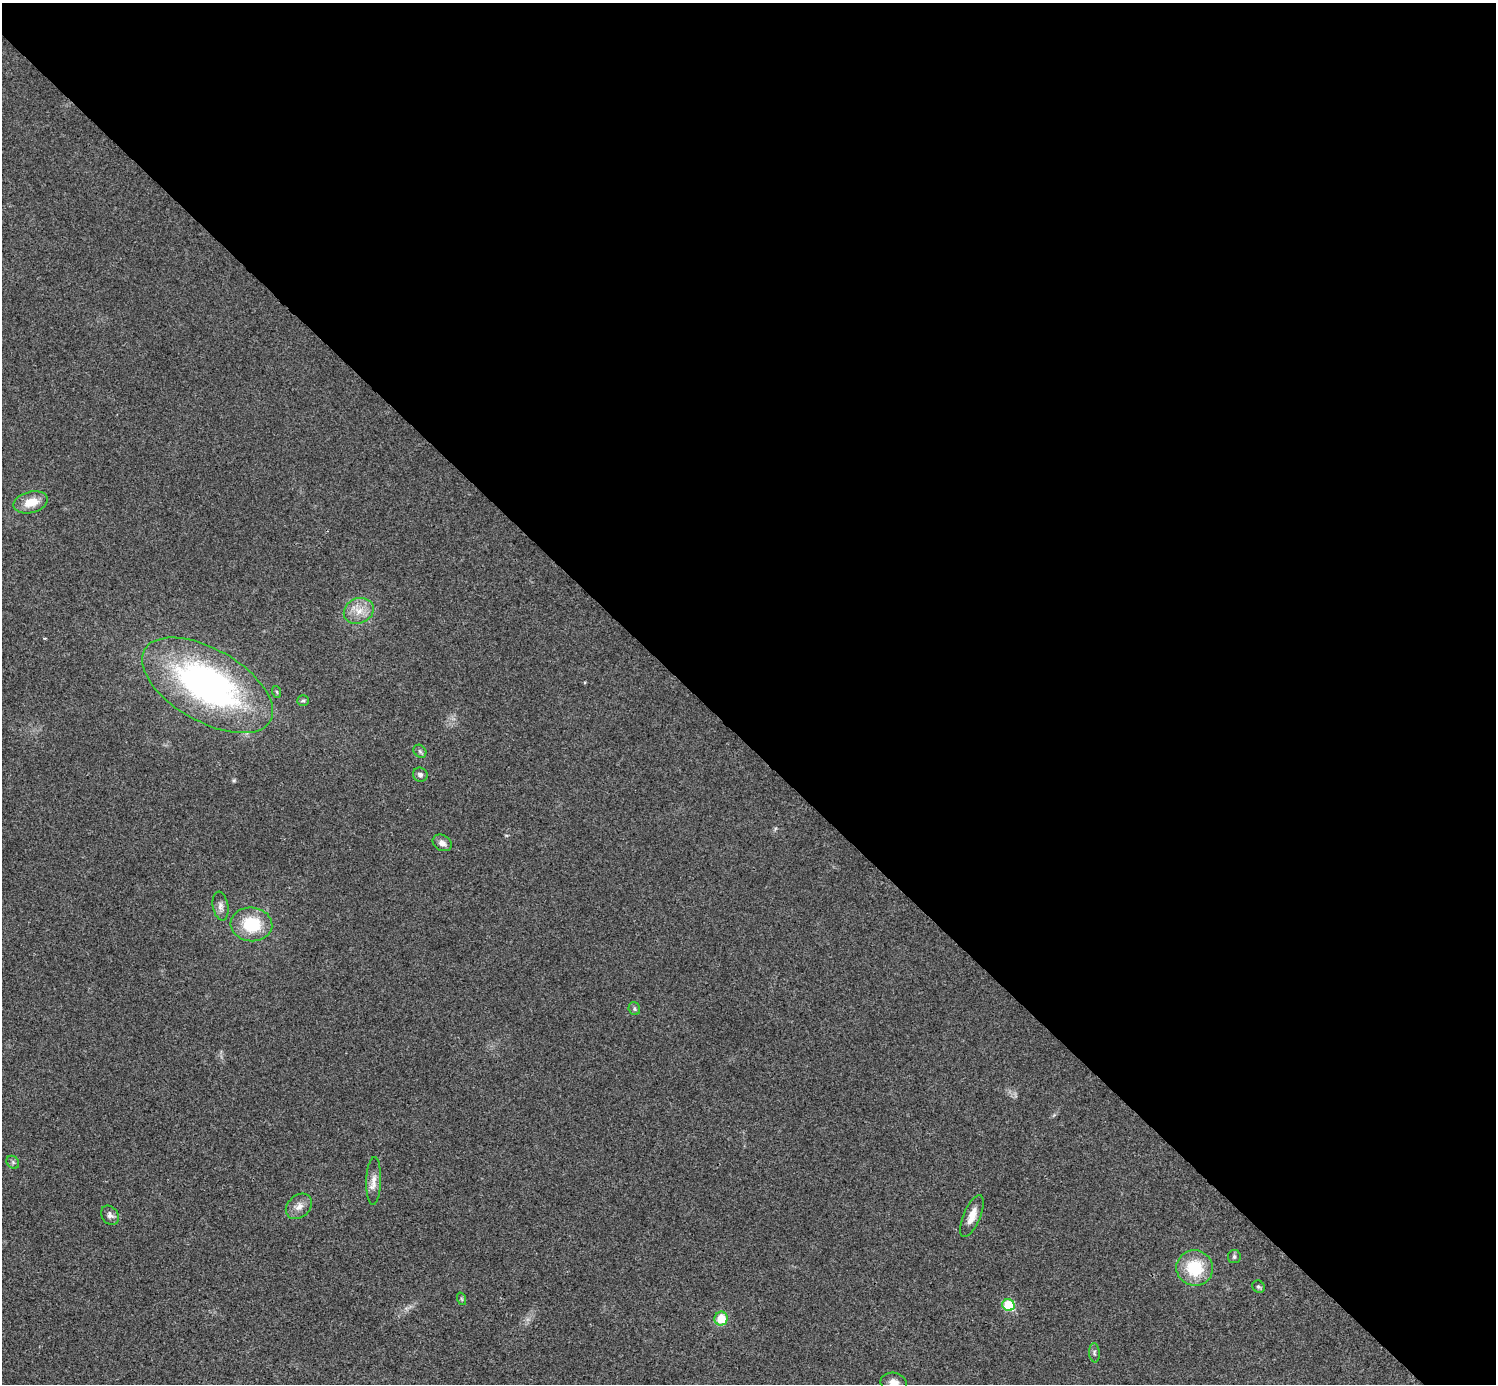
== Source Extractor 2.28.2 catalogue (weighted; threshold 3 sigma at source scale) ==
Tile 8 of 4 x 4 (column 4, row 2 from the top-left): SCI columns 4487-5980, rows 3063-4444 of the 5983 x 5983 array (HDU 1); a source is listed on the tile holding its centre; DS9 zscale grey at full resolution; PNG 1498 x 1386 px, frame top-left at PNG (2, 3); each listed source drawn as its Kron ellipse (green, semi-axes under 4 px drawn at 4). Shown black and unused: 54% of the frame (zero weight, under 3 of 4 exposures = <1% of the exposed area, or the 3 px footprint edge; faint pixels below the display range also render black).
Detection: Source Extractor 2.28.2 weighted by HDU 2 'WHT'; one run over the whole footprint, this tile lists its part. Background 0.0194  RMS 0.004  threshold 0.0179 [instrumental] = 3 sigma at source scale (4.5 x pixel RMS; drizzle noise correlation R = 1.50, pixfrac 1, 0.05/0.05 arcsec/px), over >= 5 px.
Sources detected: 24; all 24 listed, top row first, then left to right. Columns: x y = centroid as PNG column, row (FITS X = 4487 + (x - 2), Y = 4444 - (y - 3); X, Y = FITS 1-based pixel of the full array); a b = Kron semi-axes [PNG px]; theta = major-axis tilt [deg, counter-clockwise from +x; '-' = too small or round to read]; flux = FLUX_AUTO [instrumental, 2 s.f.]
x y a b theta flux
31 502 17 10 15 7.1
359 611 15 12 25 5.6
207 685 72 36 -30 130
277 692 6 3 -71 0.48
303 701 6 5 - 0.68
420 751 7 5 -45 0.85
420 775 7 7 - 1.4
442 843 10 7 -28 2.2
221 906 14 8 -80 2.1
251 924 21 17 -5 18
634 1009 6 5 - 0.8
13 1162 7 5 -47 0.86
374 1181 24 7 88 3.6
299 1206 14 11 42 3.5
110 1215 10 8 -53 1.6
972 1216 22 8 67 4.8
1234 1257 6 6 - 0.98
1195 1268 18 17 - 17
1259 1287 6 5 - 0.8
462 1299 6 4 -70 0.53
1008 1305 6 6 - 17
721 1319 7 6 - 9.3
1094 1353 9 5 -86 0.91
894 1382 13 10 -10 3.1
Isophote crosses this tile's border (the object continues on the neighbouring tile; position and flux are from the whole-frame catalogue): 1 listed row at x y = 894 1382